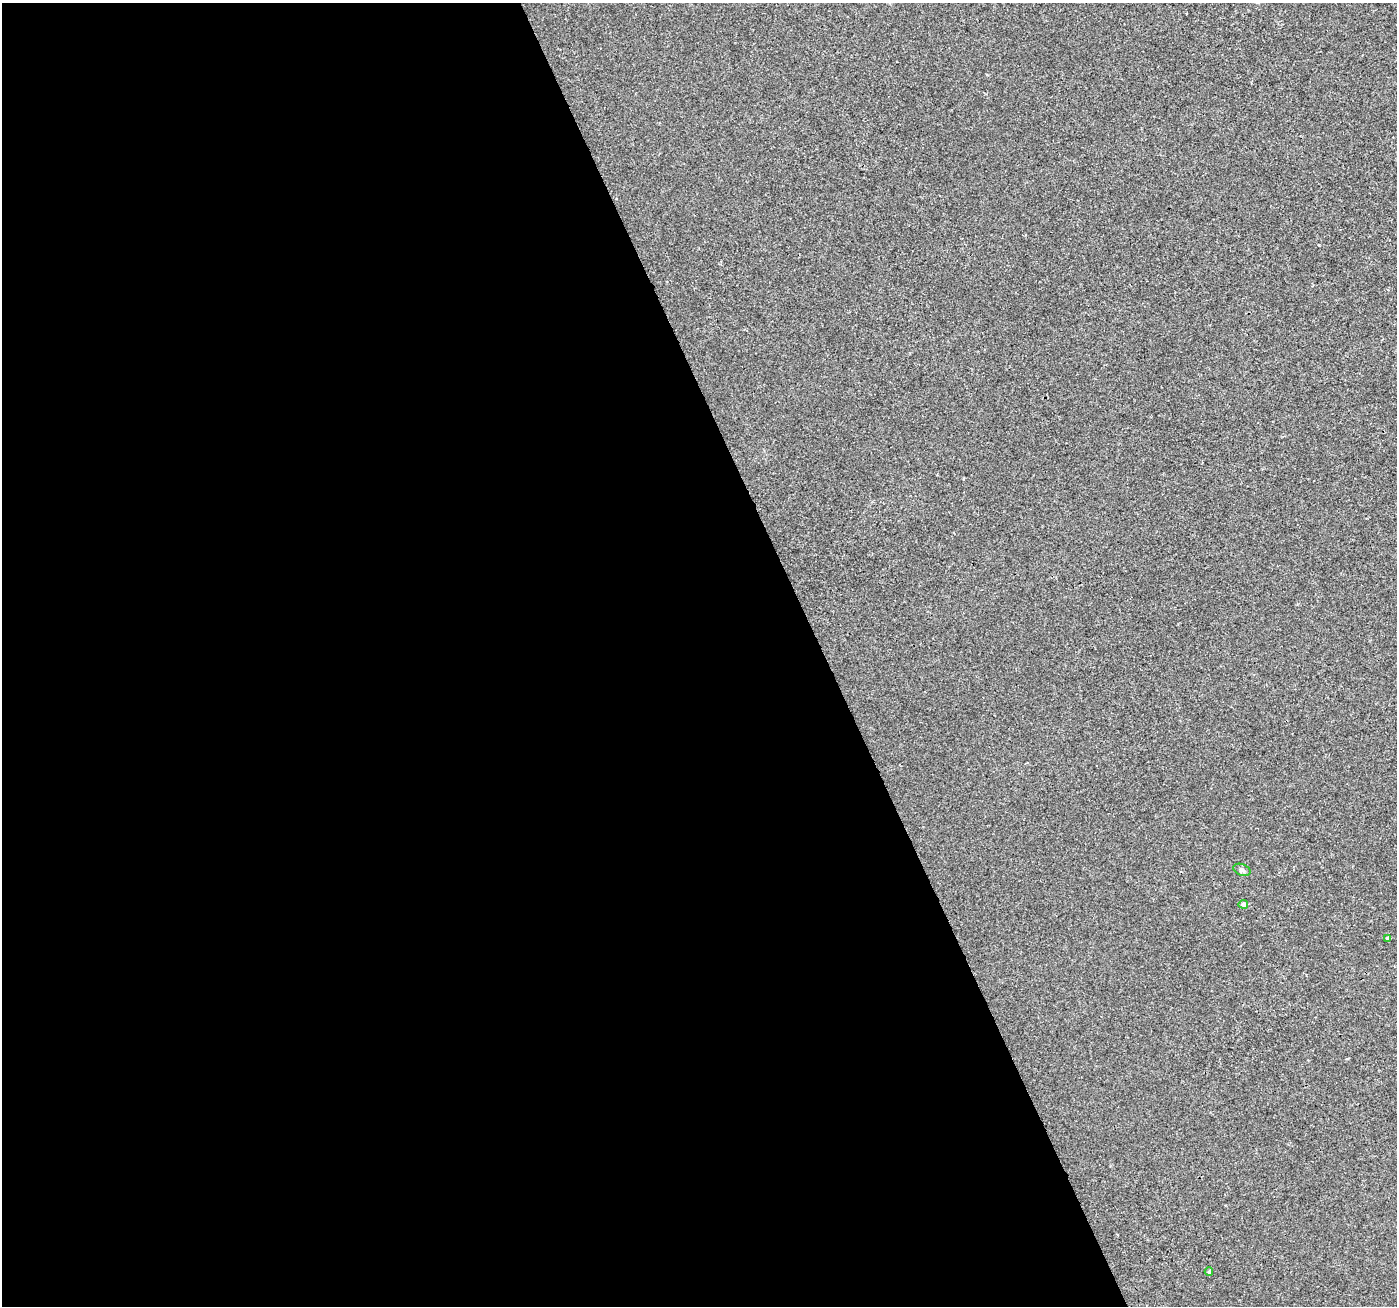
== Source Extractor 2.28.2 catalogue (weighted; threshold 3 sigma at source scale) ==
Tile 9 of 4 x 4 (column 1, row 3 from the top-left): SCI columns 3-1397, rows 1443-2746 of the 5583 x 5434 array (HDU 1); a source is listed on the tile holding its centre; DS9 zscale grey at full resolution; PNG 1399 x 1308 px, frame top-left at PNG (2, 3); each listed source drawn as its Kron ellipse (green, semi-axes under 4 px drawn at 4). Shown black and unused: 59% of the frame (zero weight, under 2 of 3 exposures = <1% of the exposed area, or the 3 px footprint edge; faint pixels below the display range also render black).
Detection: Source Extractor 2.28.2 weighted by HDU 2 'WHT'; one run over the whole footprint, this tile lists its part. Background -2.91e-04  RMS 0.0028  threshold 0.0126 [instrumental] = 3 sigma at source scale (4.5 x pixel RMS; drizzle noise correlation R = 1.50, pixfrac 1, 0.0396/0.0396 arcsec/px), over >= 5 px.
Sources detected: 4; all 4 listed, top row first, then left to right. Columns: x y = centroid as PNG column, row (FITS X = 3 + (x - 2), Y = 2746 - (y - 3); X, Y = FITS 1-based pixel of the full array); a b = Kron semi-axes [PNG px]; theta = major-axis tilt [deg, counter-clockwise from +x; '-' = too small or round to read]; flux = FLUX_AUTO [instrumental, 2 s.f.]
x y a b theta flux
1242 870 9 5 -22 0.72
1243 904 5 4 - 1.1
1388 939 4 3 - 3.8
1209 1272 4 3 - 0.33